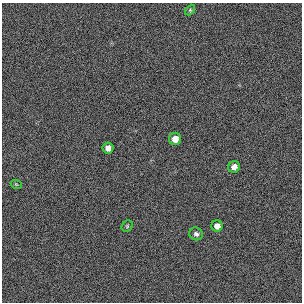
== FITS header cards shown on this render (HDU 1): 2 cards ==
NAXIS1  =                  300 / length of original image axis
NAXIS2  =                  300 / length of original image axis

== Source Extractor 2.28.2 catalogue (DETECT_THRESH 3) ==
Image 300 x 300 px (HDU 1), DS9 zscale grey, 1 PNG px = 1 image px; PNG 304 x 304 px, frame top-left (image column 1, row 300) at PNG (2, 3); each listed source drawn as its Kron ellipse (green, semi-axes under 4 px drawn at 4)
Background 384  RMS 67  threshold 200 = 3 sigma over >= 5 px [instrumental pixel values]
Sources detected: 8; all 8 listed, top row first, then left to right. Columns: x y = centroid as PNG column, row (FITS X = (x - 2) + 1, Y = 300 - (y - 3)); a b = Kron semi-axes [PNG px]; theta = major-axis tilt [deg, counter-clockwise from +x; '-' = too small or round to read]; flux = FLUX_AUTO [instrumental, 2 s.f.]
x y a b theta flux
190 10 6 4 46 5300
175 139 6 6 - 34000
108 148 5 5 - 25000
234 167 6 5 - 25000
16 184 6 3 -19 4200
127 226 6 5 - 6100
217 226 5 5 - 23000
196 234 7 6 - 12000